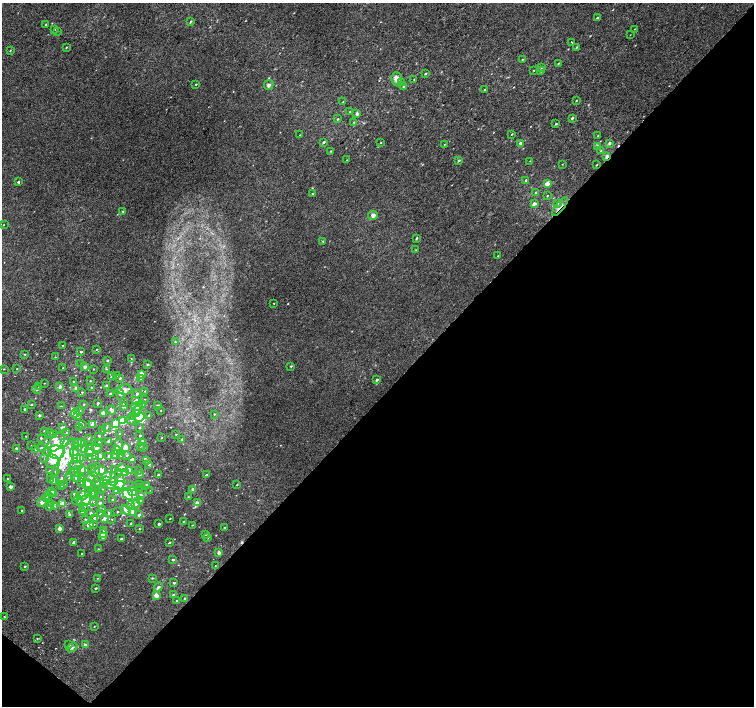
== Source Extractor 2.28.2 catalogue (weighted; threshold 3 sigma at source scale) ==
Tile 15 of 4 x 4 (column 3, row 4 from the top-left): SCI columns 3041-4543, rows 267-1673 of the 6074 x 6092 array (HDU 1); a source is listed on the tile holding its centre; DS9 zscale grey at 2 x 2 block average (1 PNG px = mean of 2 x 2 image px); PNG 756 x 708 px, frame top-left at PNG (2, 3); each listed source drawn as its Kron ellipse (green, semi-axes under 4 px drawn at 4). Shown black and unused: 45% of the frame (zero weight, under 2 of 3 exposures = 2% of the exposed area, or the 3 px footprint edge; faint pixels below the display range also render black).
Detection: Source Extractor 2.28.2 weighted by HDU 2 'WHT'; one run over the whole footprint, this tile lists its part. Background 0.00266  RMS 0.007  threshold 0.0315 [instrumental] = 3 sigma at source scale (4.5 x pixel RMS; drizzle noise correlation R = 1.50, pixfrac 1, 0.0396/0.0396 arcsec/px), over >= 5 px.
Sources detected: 370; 2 inside a brighter object's white glare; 1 cosmic-ray / hot-pixel residue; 1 long thin detection or spike segment (spike, bleed or trail) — neither listed nor drawn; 2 coinciding with a brighter row at this scale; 46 inside a brighter listed object's ellipse — not listed separately; the other 318 listed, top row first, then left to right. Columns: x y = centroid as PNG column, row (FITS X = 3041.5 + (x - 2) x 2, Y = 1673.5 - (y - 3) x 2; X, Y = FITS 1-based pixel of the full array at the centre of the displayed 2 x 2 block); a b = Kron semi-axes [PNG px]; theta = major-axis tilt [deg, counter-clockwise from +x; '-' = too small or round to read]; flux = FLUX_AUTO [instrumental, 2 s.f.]
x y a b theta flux
597 18 3 2 - 2.9
190 22 4 2 - 1.2
45 24 2 2 - 1.1
54 29 3 2 - 1.3
634 29 2 2 - 0.44
57 31 2 2 - 0.81
630 35 2 2 - 0.47
571 42 2 2 - 1.2
66 47 3 2 - 1.1
576 47 3 3 - 1.4
10 51 3 2 - 1.1
522 60 3 2 - 0.74
558 63 3 2 - 1.5
541 67 4 3 - 1.4
534 70 2 2 - 0.92
541 71 3 2 - 1.9
425 74 3 2 - 1.6
396 79 6 5 - 9.1
414 79 3 2 - 1
401 83 3 2 - 1
196 84 2 2 - 1.1
269 85 5 4 - 3.8
403 87 3 3 - 1.3
485 90 2 2 - 2.3
576 101 3 2 - 0.93
343 102 2 2 - 1.1
350 112 3 2 - 1.2
357 114 2 2 - 8.4
572 118 3 2 - 2.2
338 119 3 2 - 1.2
354 122 3 2 - 1.2
556 124 3 2 - 1.4
512 134 3 2 - 1
300 135 2 2 - 0.49
598 135 3 2 - 0.9
324 142 3 2 - 2.3
381 142 2 2 - 0.68
520 143 3 2 - 3.4
609 143 3 2 - 3.3
444 145 2 2 - 0.76
597 146 3 2 - 1.1
331 151 2 2 - 1.1
601 151 4 3 - 1.5
607 157 4 2 - 11
347 160 2 2 - 0.65
459 160 3 2 - 2.1
530 161 2 2 - 0.53
562 164 2 2 - 0.62
596 165 2 2 - 1
526 180 3 2 - 1.5
18 182 2 2 - 5.3
547 184 4 3 - 7.9
313 193 3 2 - 1.8
535 193 3 2 - 2.1
547 196 2 2 - 0.89
558 203 3 2 - 1.3
534 204 3 3 - 7.2
560 207 11 3 52 7.8
123 211 3 2 - 1.1
373 215 5 4 - 5
3 225 2 2 - 0.71
417 238 3 2 - 1.7
323 241 3 2 - 1.2
416 250 2 2 - 0.6
498 256 2 2 - 1.2
274 303 2 2 - 0.71
175 342 2 2 - 0.74
63 345 2 2 - 0.59
96 349 2 2 - 0.75
81 352 3 3 - 1.5
25 354 3 2 - 1.1
55 357 2 2 - 0.96
131 359 2 2 - 0.51
107 360 3 2 - 1.7
81 363 2 2 - 0.9
148 364 2 2 - 1.1
291 366 3 2 - 1.4
85 367 3 2 - 8.9
63 368 2 2 - 0.53
4 369 2 2 - 0.62
17 369 2 2 - 0.59
93 369 2 2 - 0.55
106 369 3 2 - 0.87
141 374 3 2 - 19
117 375 2 2 - 0.89
111 377 2 2 - 1.2
120 378 2 2 - 3.1
141 379 3 2 - 1.3
377 380 3 3 - 2
90 381 2 2 - 0.92
74 382 3 2 - 1.8
44 383 2 2 - 0.64
106 385 4 3 - 2.5
39 386 3 2 - 0.99
60 387 3 3 - 6
91 387 2 2 - 1.4
76 388 3 2 - 6.4
37 389 4 3 - 2.3
124 389 7 5 7 8.2
145 391 3 2 - 0.97
82 392 2 2 - 1.2
110 394 2 2 - 2.9
120 394 6 4 -59 3.1
137 394 4 2 - 2.3
145 399 2 2 - 0.48
136 400 4 2 - 1.6
98 403 3 2 - 2
123 403 2 2 - 3
84 404 2 2 - 0.81
31 405 3 2 - 1.1
143 405 4 3 - 1.9
158 405 2 2 - 1.3
61 406 2 2 - 0.64
124 406 3 2 - 3.9
137 407 6 3 -2 4.4
25 409 2 2 - 2.1
112 410 5 3 - 6
137 410 4 3 - 5.3
161 410 2 2 - 0.51
79 411 3 2 - 1.7
75 413 4 3 - 10
104 413 3 2 - 12
136 413 3 3 - 1.6
214 414 2 2 - 0.91
39 415 2 2 - 2.8
149 415 2 2 - 1.3
77 416 3 2 - 3.6
132 416 3 3 - 2.5
140 417 5 3 - 49
131 420 5 2 - 1.4
123 421 3 3 - 28
115 424 3 3 - 43
82 425 3 2 - 1.7
92 425 3 3 - 8.4
62 427 3 2 - 4.8
79 427 2 2 - 0.89
106 427 3 3 - 2.3
139 428 3 2 - 1
44 431 2 2 - 2.4
102 431 2 2 - 0.52
66 433 4 2 - 1.4
50 434 4 2 - 1.1
54 434 2 2 - 0.77
120 434 2 2 - 2.8
176 434 2 2 - 0.8
26 436 2 2 - 0.56
99 436 2 2 - 2.6
140 436 2 2 - 1.8
41 438 3 2 - 1.3
88 438 3 2 - 0.96
161 438 2 2 - 0.62
182 439 2 2 - 1.2
108 441 3 2 - 2.7
64 442 3 3 - 34
78 442 4 3 - 5
81 442 3 2 - 1.2
99 442 2 2 - 1.6
56 443 11 6 49 15
143 443 3 2 - 14
31 445 2 2 - 0.69
89 445 2 2 - 0.68
119 445 6 3 81 4.7
75 446 4 3 - 4.1
140 446 3 2 - 1
16 448 2 2 - 2.2
41 448 4 2 - 1.6
97 448 5 3 - 3.4
125 448 3 3 - 23
144 448 2 2 - 0.83
36 449 3 2 - 2.8
84 450 3 3 - 11
47 451 4 4 - 3.4
89 451 6 4 81 5.9
117 451 5 3 - 13
56 452 8 6 -12 200
74 452 6 4 -82 8.1
115 455 3 2 - 6.2
121 455 3 2 - 16
127 455 3 3 - 1.8
96 456 3 3 - 10
100 456 3 3 - 7.9
109 456 4 3 - 3.2
90 457 3 2 - 1.7
45 458 3 3 - 1.3
80 458 4 3 - 12
76 459 3 3 - 21
132 459 3 2 - 2.5
147 460 3 2 - 3.1
52 461 6 6 - 17
65 462 24 6 74 20
149 464 2 2 - 1.8
76 465 6 3 -7 3.2
91 468 3 2 - 1.5
122 468 3 3 - 6
78 469 4 3 - 3.3
82 469 3 3 - 6.1
114 469 3 3 - 1.7
95 470 7 4 70 3.9
138 470 3 2 - 1.1
50 471 3 2 - 2.7
100 471 5 3 - 19
129 471 3 3 - 21
56 472 3 2 - 2.7
75 472 3 3 - 2.8
118 472 2 2 - 0.77
125 472 3 3 - 11
139 474 3 2 - 2.3
158 475 2 2 - 3
206 475 3 2 - 2
106 476 6 4 21 5.9
77 477 5 3 - 8.6
91 477 3 2 - 5.4
7 478 2 2 - 0.97
69 478 3 2 - 1.4
82 478 3 3 - 4.2
51 480 3 2 - 3.2
54 481 3 2 - 8.9
107 481 4 3 - 13
113 481 3 3 - 7.9
97 482 3 3 - 3.5
120 482 8 5 84 15
81 483 2 2 - 0.52
64 484 2 2 - 1.3
87 484 4 4 - 7
139 484 2 2 - 0.72
98 485 4 3 - 1.6
147 485 3 3 - 3.3
237 485 2 2 - 0.79
125 486 21 4 -4 11
11 487 2 2 - 6.2
62 487 2 2 - 1.8
103 489 2 2 - 0.55
193 489 3 3 - 7
116 490 3 3 - 3.4
150 490 2 2 - 0.43
51 491 3 3 - 6
133 491 4 3 - 12
89 492 3 2 - 0.65
93 492 3 2 - 0.65
54 494 4 3 - 2.3
128 494 6 5 - 86
83 495 6 3 8 7.5
92 495 2 2 - 0.7
49 496 3 3 - 2.2
75 496 4 3 - 3.6
141 496 4 3 - 4.8
101 497 2 2 - 2.5
188 497 2 2 - 0.79
47 498 3 3 - 3.6
113 500 2 2 - 2.3
140 500 2 2 - 0.76
77 501 5 3 - 2.5
84 501 7 5 25 15
42 502 5 4 - 5.8
94 502 3 3 - 2.5
51 503 4 3 - 1.9
99 503 3 3 - 1.9
197 503 3 2 - 11
63 504 4 3 - 15
136 504 5 4 - 4
49 506 3 3 - 2
54 506 3 3 - 1.4
130 506 4 3 - 4.1
84 508 4 3 - 1.6
102 509 3 2 - 0.98
126 510 5 3 - 13
22 511 2 2 - 2.2
82 511 2 2 - 1.2
117 512 2 2 - 1.1
133 512 4 3 - 5.5
91 513 2 2 - 2
100 514 2 2 - 1.7
109 514 3 3 - 4.2
70 515 2 2 - 3.7
139 515 3 3 - 2.6
94 518 3 2 - 2.6
170 518 2 2 - 0.81
85 519 2 2 - 2
104 519 4 3 - 5.8
112 519 2 2 - 0.74
183 522 3 2 - 0.88
131 523 3 3 - 1.5
94 524 2 2 - 0.89
159 524 2 2 - 3.9
88 525 5 4 - 5.8
192 525 2 2 - 0.73
224 527 2 2 - 1.4
60 529 3 2 - 9.5
139 529 2 2 - 0.77
104 530 3 3 - 2.2
103 533 4 2 - 2.3
206 534 2 2 - 0.87
102 536 3 3 - 12
207 538 3 3 - 3
121 539 2 2 - 3.1
74 542 3 2 - 4.2
170 542 3 2 - 0.98
98 549 2 2 - 0.81
219 553 2 2 - 9.9
82 554 2 2 - 0.98
173 560 3 2 - 1.9
25 566 3 2 - 1.7
215 566 2 2 - 0.59
97 578 2 2 - 0.56
152 578 3 2 - 1.3
174 583 3 2 - 2.4
158 587 5 3 - 3.8
96 588 2 2 - 1.6
156 595 3 2 - 13
173 595 3 3 - 1.3
185 598 2 2 - 2.2
176 601 2 2 - 0.94
4 617 2 2 - 1.3
94 626 3 2 - 0.62
37 639 3 2 - 0.95
69 645 3 3 - 1.9
85 645 3 2 - 5.3
72 647 6 3 36 3.5
Overlapping masked pixels (flux is a lower limit): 2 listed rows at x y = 607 157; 560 207
Diffuse or blended objects may show on this block-average render without a row.